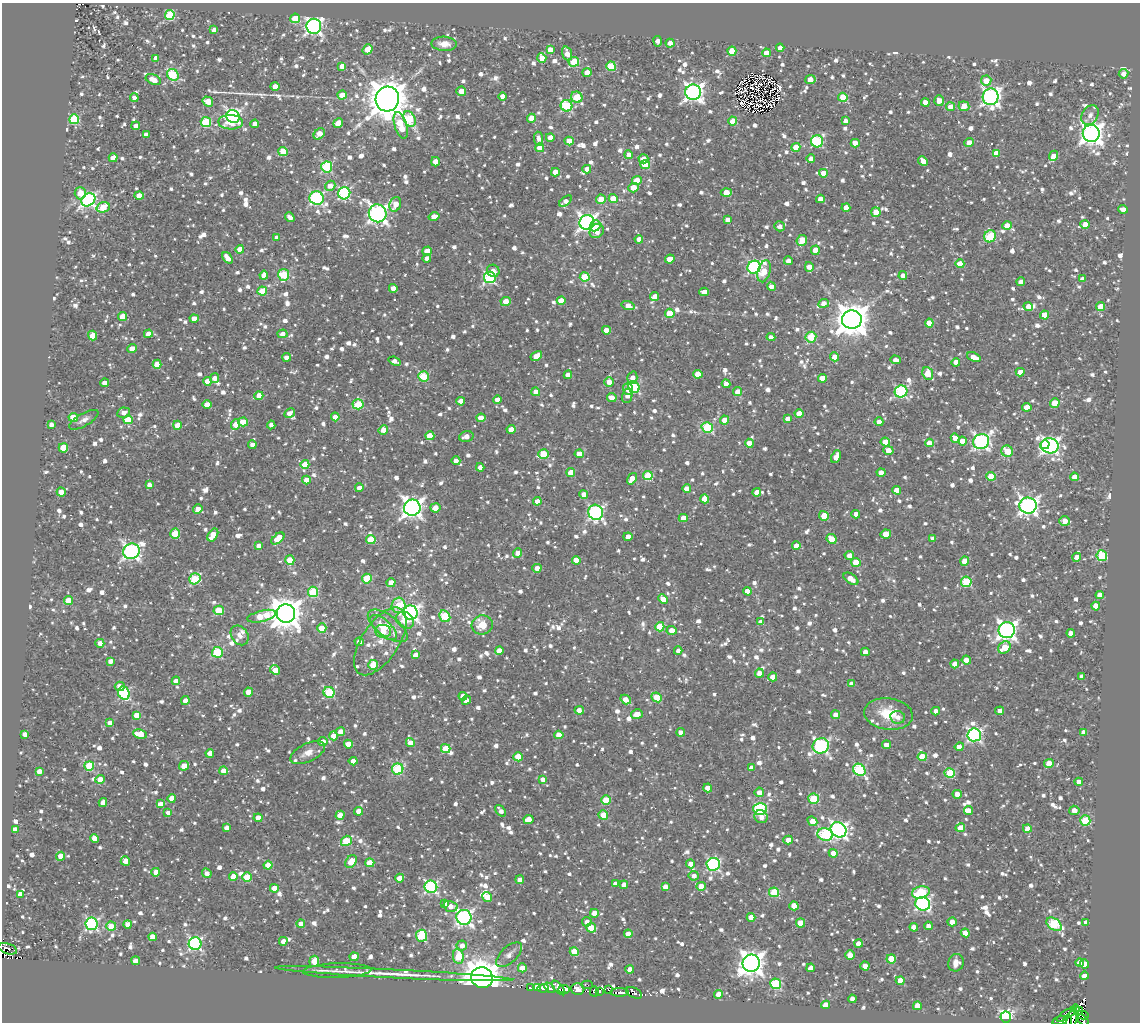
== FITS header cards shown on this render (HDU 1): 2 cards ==
NAXIS1  =                 1138
NAXIS2  =                 1020

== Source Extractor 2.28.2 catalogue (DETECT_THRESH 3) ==
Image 1138 x 1020 px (HDU 1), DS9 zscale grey, 1 PNG px = 1 image px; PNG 1142 x 1024 px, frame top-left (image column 1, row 1020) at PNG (2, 3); each listed source drawn as its Kron ellipse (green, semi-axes under 4 px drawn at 4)
Background 0.923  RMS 0.75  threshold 2.25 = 3 sigma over >= 5 px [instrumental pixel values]
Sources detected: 1800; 8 with non-positive FLUX_AUTO (blend fragments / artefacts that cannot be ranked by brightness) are neither listed nor drawn; of the other 1792, the 500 brightest by FLUX_AUTO listed and drawn (1292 fainter detections omitted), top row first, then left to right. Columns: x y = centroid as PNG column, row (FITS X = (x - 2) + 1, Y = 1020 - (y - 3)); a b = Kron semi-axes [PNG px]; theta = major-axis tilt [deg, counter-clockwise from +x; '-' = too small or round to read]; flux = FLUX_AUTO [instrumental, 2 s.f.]
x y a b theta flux
170 15 5 5 - 3400
295 18 5 5 - 2200
314 26 7 7 - 19000
214 30 4 4 - 390
658 41 5 4 - 330
670 43 4 4 - 390
444 44 12 7 -4 680
780 48 4 4 - 440
368 49 5 4 - 1200
550 50 4 4 - 560
732 51 4 4 - 1700
766 53 4 4 - 690
567 54 7 5 -71 510
155 58 4 4 - 360
542 58 5 4 - 720
574 62 5 4 - 2700
342 66 4 4 - 450
611 66 5 4 - 2300
587 72 4 4 - 640
1123 74 5 4 - 420
173 75 6 5 - 4000
153 80 8 5 -24 590
810 80 5 4 - 750
986 81 5 5 - 800
275 86 4 4 - 640
461 91 5 4 - 480
693 92 8 7 - 23000
342 95 4 4 - 880
502 96 4 4 - 510
577 97 6 5 - 2600
843 97 4 4 - 1900
991 97 8 8 - 20000
134 98 4 4 - 290
387 99 12 11 - 140000
208 101 5 4 - 880
939 101 5 5 - 600
925 102 4 4 - 490
567 106 6 5 - 4900
964 106 5 5 - 820
951 107 4 4 - 700
1090 115 10 8 60 310
233 116 7 6 - 14000
531 118 4 4 - 1200
74 119 5 5 - 3600
410 119 8 5 -63 3200
733 121 4 4 - 1300
845 121 4 4 - 280
206 122 5 5 - 3800
231 122 12 7 -1 1100
338 123 5 4 - 710
255 124 4 4 - 400
401 125 14 6 -73 1900
136 126 4 4 - 310
1091 133 8 8 - 37000
146 134 4 4 - 300
319 134 6 4 47 650
550 137 4 4 - 550
539 139 7 4 -85 280
569 141 4 4 - 1100
817 141 6 6 - 6100
855 143 4 4 - 630
969 143 5 4 - 590
796 147 4 4 - 830
540 148 4 4 - 620
283 151 5 4 - 1800
996 153 4 4 - 690
629 155 4 4 - 710
1053 156 5 4 - 510
113 158 4 4 - 740
643 159 5 4 - 640
811 159 4 4 - 300
923 161 5 4 - 570
435 162 5 4 - 570
645 165 5 4 - 1800
327 167 5 5 - 5100
587 169 4 4 - 490
555 172 4 4 - 560
823 173 4 4 - 720
637 180 5 4 - 890
330 186 5 4 - 660
633 188 5 4 - 650
726 192 6 4 1 1000
80 193 6 5 - 950
344 193 6 6 - 7200
139 196 4 4 - 600
317 198 7 6 - 9700
601 199 5 4 - 1200
613 199 4 4 - 850
820 199 4 4 - 450
88 200 7 6 - 13000
566 201 7 4 38 360
395 204 7 5 70 720
103 207 7 5 17 2000
846 207 4 4 - 550
1123 209 5 4 - 390
876 212 5 4 - 1000
378 213 9 8 - 26000
290 217 5 4 - 300
434 217 5 4 - 740
727 220 4 4 - 510
587 222 7 7 - 23000
1085 224 4 4 - 630
1007 225 5 4 - 750
595 226 6 5 - 930
779 226 5 4 - 340
597 231 8 6 40 650
990 236 6 5 - 3300
277 238 4 4 - 600
639 239 4 4 - 410
802 240 5 5 - 1300
240 249 4 4 - 620
815 250 4 4 - 740
427 251 5 4 - 610
227 258 6 4 -52 710
427 258 4 4 - 330
670 259 5 4 - 650
788 261 4 4 - 330
960 264 4 4 - 880
754 267 7 6 - 8300
809 267 5 4 - 540
493 271 6 6 - 280
764 271 11 6 75 1300
264 275 4 4 - 650
284 275 6 5 - 3200
903 275 4 4 - 380
490 277 6 5 - 6600
585 277 5 4 - 2300
1083 279 4 4 - 550
1021 282 4 4 - 530
771 286 4 4 - 400
393 288 4 4 - 420
262 291 5 4 - 1500
704 292 4 4 - 760
654 297 4 4 - 570
506 301 5 4 - 600
561 301 4 4 - 1200
824 303 5 4 - 660
628 306 6 4 -16 730
1028 307 5 4 - 600
1101 307 4 4 - 1000
670 313 5 4 - 1400
1045 315 4 4 - 1100
123 316 4 4 - 1200
194 318 4 4 - 500
852 319 10 9 - 110000
929 323 4 4 - 1200
606 330 4 4 - 640
148 334 4 4 - 560
282 334 5 4 - 380
93 336 5 4 - 910
771 337 4 4 - 420
811 337 5 5 - 2500
132 348 5 4 - 590
536 356 6 4 31 550
287 357 4 4 - 460
834 357 4 4 - 640
974 357 7 4 -22 540
895 360 5 4 - 300
395 361 6 4 -21 350
956 362 4 4 - 480
157 364 4 4 - 1100
1020 372 4 4 - 680
698 374 4 4 - 910
928 374 6 5 - 1200
568 375 4 4 - 520
423 376 5 5 - 2800
215 378 5 4 - 450
632 378 6 5 - 460
822 378 4 4 - 860
208 381 4 4 - 560
609 382 5 4 - 500
104 383 4 4 - 480
726 384 4 4 - 310
634 387 6 5 - 4500
628 389 6 5 - 350
901 391 6 6 - 6300
536 392 4 4 - 690
738 392 4 4 - 570
259 396 4 4 - 700
627 396 7 5 77 310
612 398 5 4 - 550
497 400 4 4 - 470
461 401 4 4 - 450
1055 403 5 5 - 1100
207 404 4 4 - 620
358 404 5 5 - 2400
1027 407 5 4 - 560
124 413 6 5 - 340
290 413 6 4 30 430
799 413 4 4 - 760
73 417 5 4 - 1400
335 417 4 4 - 590
481 418 4 4 - 920
788 419 4 4 - 590
84 420 16 6 30 300
128 420 5 4 - 1500
725 420 4 4 - 680
243 422 5 4 - 1100
879 422 4 4 - 390
51 424 4 4 - 310
177 425 4 4 - 650
236 425 5 4 - 810
271 425 4 4 - 290
707 427 5 5 - 3800
511 429 4 4 - 700
383 430 5 4 - 670
430 436 4 4 - 1100
466 437 7 5 15 370
955 438 5 4 - 470
962 441 4 4 - 550
885 442 4 4 - 830
981 442 8 7 - 16000
749 443 4 4 - 610
929 443 4 4 - 590
252 445 4 4 - 340
1045 445 5 3 - 1700
1050 446 9 7 -14 18000
63 448 4 4 - 1700
888 450 5 4 - 520
1007 451 6 5 - 1800
543 454 5 5 - 2000
579 454 4 4 - 690
836 457 7 4 65 780
456 461 4 4 - 400
305 464 4 4 - 1400
480 467 4 4 - 320
571 472 4 4 - 1000
881 473 4 4 - 480
648 476 5 4 - 3400
991 476 4 4 - 1800
1074 477 4 4 - 420
632 479 6 4 56 640
306 480 4 4 - 610
149 485 4 4 - 330
359 488 4 4 - 360
687 489 4 4 - 690
897 490 4 4 - 760
61 492 4 4 - 820
757 492 4 4 - 560
584 494 4 4 - 390
705 499 4 4 - 760
537 501 4 4 - 480
1028 506 8 8 - 23000
412 508 8 8 - 31000
435 508 5 4 - 520
198 509 5 4 - 550
596 512 8 7 - 13000
856 514 4 4 - 490
824 516 5 4 - 1500
683 518 4 4 - 750
1065 521 5 5 - 570
175 534 5 5 - 1900
886 534 5 4 - 880
213 535 7 4 57 1400
628 537 4 4 - 590
933 538 4 4 - 320
278 539 7 4 41 1300
371 539 4 4 - 1700
832 539 5 4 - 770
259 546 4 4 - 430
796 546 4 4 - 510
131 551 8 7 - 19000
518 553 5 4 - 680
849 555 4 4 - 450
1102 556 5 5 - 3300
1077 557 4 4 - 470
290 560 5 4 - 1100
576 560 4 4 - 860
965 561 4 4 - 800
856 562 5 4 - 1400
537 568 4 4 - 490
195 579 6 5 - 3800
367 579 5 5 - 1700
851 579 8 5 -35 620
966 582 5 5 - 3700
391 583 5 4 - 670
748 591 4 4 - 730
313 592 5 5 - 3500
1100 595 4 4 - 680
663 599 5 4 - 660
68 601 4 4 - 830
398 605 8 7 - 1700
1096 606 4 4 - 540
219 610 5 5 - 2500
286 613 9 9 - 95000
411 613 7 7 - 16000
262 616 14 5 14 2000
445 616 6 5 - 3600
405 620 9 7 -40 1000
761 622 4 4 - 550
482 625 10 9 - 980
388 626 23 10 -36 930
660 627 5 4 - 1500
322 628 4 4 - 1400
383 628 17 7 -42 880
672 630 5 4 - 490
1007 630 8 8 - 26000
383 631 8 6 -7 480
1071 633 4 4 - 520
240 635 10 8 -56 310
380 641 38 18 57 1700
359 642 5 4 - 340
100 643 4 4 - 420
1004 647 7 5 46 1000
499 651 4 4 - 880
678 651 4 4 - 300
217 652 5 5 - 3600
865 652 4 4 - 360
416 655 4 4 - 390
966 660 4 4 - 500
110 661 4 4 - 350
955 664 4 4 - 570
373 665 5 4 - 1500
275 670 5 4 - 550
759 673 4 4 - 480
1082 676 4 4 - 290
773 677 4 4 - 750
176 681 4 4 - 620
852 684 4 4 - 440
120 686 5 5 - 490
248 692 4 4 - 780
329 692 5 5 - 4600
124 693 7 5 -68 5700
463 696 4 4 - 470
657 697 5 4 - 1600
466 700 5 4 - 300
626 700 5 4 - 680
185 701 4 4 - 400
579 710 4 4 - 360
936 711 4 4 - 430
1000 711 4 4 - 370
637 714 6 4 14 580
888 714 24 15 -7 1700
136 715 4 4 - 810
836 715 4 4 - 600
898 717 7 6 - 300
110 723 4 4 - 370
340 732 4 4 - 560
681 732 4 4 - 470
1083 732 4 4 - 320
24 734 4 4 - 280
140 734 7 4 -8 1300
559 735 4 4 - 920
974 735 6 6 - 11000
334 736 4 4 - 610
323 742 4 4 - 480
410 743 4 4 - 480
348 744 4 4 - 660
886 745 4 4 - 430
821 746 8 7 - 12000
959 747 4 4 - 680
446 749 5 4 - 1500
210 753 4 4 - 500
308 753 18 9 25 530
518 757 4 4 - 1400
922 757 4 4 - 1800
353 761 4 4 - 500
1049 764 5 4 - 860
89 766 5 4 - 2700
184 766 5 4 - 640
751 768 4 4 - 380
398 769 6 5 - 4500
859 770 7 5 -45 6000
39 771 4 4 - 550
224 771 4 4 - 620
950 773 5 5 - 2900
100 779 4 4 - 630
543 779 4 4 - 500
1079 782 4 4 - 500
708 788 4 4 - 630
759 792 5 4 - 410
957 794 4 4 - 530
172 798 4 4 - 670
814 799 5 5 - 2800
606 800 5 4 - 1700
103 802 4 4 - 480
160 804 4 4 - 520
760 809 7 6 - 4500
1074 810 5 5 - 360
358 811 4 4 - 510
501 811 7 4 -50 320
968 811 4 4 - 430
168 813 4 4 - 490
340 815 4 4 - 770
603 815 5 4 - 1100
761 817 7 6 - 350
258 818 4 4 - 540
528 820 5 4 - 800
812 821 5 4 - 700
1085 821 5 5 - 3300
227 828 4 4 - 480
960 828 5 4 - 910
15 829 4 4 - 470
1027 829 4 4 - 780
839 830 8 7 - 19000
825 834 8 6 -14 5300
95 838 4 4 - 560
788 840 5 4 - 520
346 841 6 5 - 2600
833 853 4 4 - 630
60 856 4 4 - 610
125 861 5 4 - 430
351 861 7 5 51 1000
370 863 4 4 - 1200
690 864 4 4 - 580
713 864 7 6 - 6400
268 865 4 4 - 1100
156 872 4 4 - 620
207 873 5 4 - 330
233 876 4 4 - 620
694 876 5 4 - 310
247 877 5 4 - 1700
400 878 4 4 - 550
520 880 4 4 - 390
615 884 4 4 - 330
624 885 4 4 - 480
701 886 4 4 - 710
431 887 6 6 - 8700
665 887 4 4 - 670
274 888 4 4 - 630
774 892 5 5 - 2400
921 892 9 6 14 3700
20 894 4 4 - 640
487 897 5 4 - 930
445 903 4 4 - 290
923 904 7 6 - 11000
450 906 7 5 -16 440
794 906 4 4 - 930
594 913 4 4 - 610
464 917 7 7 - 16000
751 917 4 4 - 680
587 922 5 5 - 310
952 922 4 4 - 580
800 923 4 4 - 1200
1086 923 4 4 - 370
92 924 6 6 - 9600
128 924 4 4 - 490
301 924 4 4 - 570
1054 924 8 5 -36 4500
111 926 5 4 - 1100
928 926 4 4 - 340
914 927 4 4 - 560
591 928 5 4 - 1500
965 933 4 4 - 770
628 934 4 4 - 560
422 936 6 5 - 3200
153 937 4 4 - 930
283 941 4 4 - 430
858 943 4 4 - 430
195 944 6 6 - 11000
462 945 5 5 - 340
8 949 9 5 -19 570
574 951 4 4 - 1000
509 955 16 8 43 330
850 955 5 4 - 850
458 956 7 5 -81 2000
354 957 4 4 - 910
891 959 4 4 - 1500
136 961 4 4 - 540
314 961 5 5 - 1300
751 963 9 8 - 54000
956 963 9 7 66 410
1080 963 4 4 - 580
1084 964 4 4 - 710
865 966 4 4 - 800
522 968 4 4 - 660
811 968 4 4 - 560
630 969 4 4 - 750
337 971 34 7 2 450
394 974 119 4 -3 1600
1084 976 4 4 - 530
482 978 11 10 - 150000
900 981 4 4 - 800
776 984 5 5 - 4200
587 985 5 2 - 330
530 988 4 3 - 330
537 988 4 3 - 2700
543 988 6 4 4 5800
549 988 6 4 -47 3200
559 988 9 4 -49 2600
564 989 6 4 -4 4400
578 989 6 6 - 8600
608 989 4 3 - 340
594 991 5 4 - 1000
600 991 4 3 - 540
620 992 9 4 -1 2100
634 993 8 5 -29 2500
719 994 4 4 - 630
852 999 4 4 - 380
826 1005 4 4 - 990
917 1006 4 4 - 920
1075 1008 4 3 - 620
1079 1011 4 4 - 610
1067 1014 12 4 32 2700
1083 1015 6 3 -12 1600
1006 1017 5 5 - 10000
1060 1020 8 3 16 1100
1072 1020 10 5 75 3100
1083 1020 7 4 -43 2800
1067 1021 5 3 - 1100
At the frame edge (FLAGS 8, measured only in part): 4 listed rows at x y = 1060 1020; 1072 1020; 1083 1020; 1067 1021
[1292 fainter detections neither listed nor drawn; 8 non-positive-flux detections neither listed nor drawn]